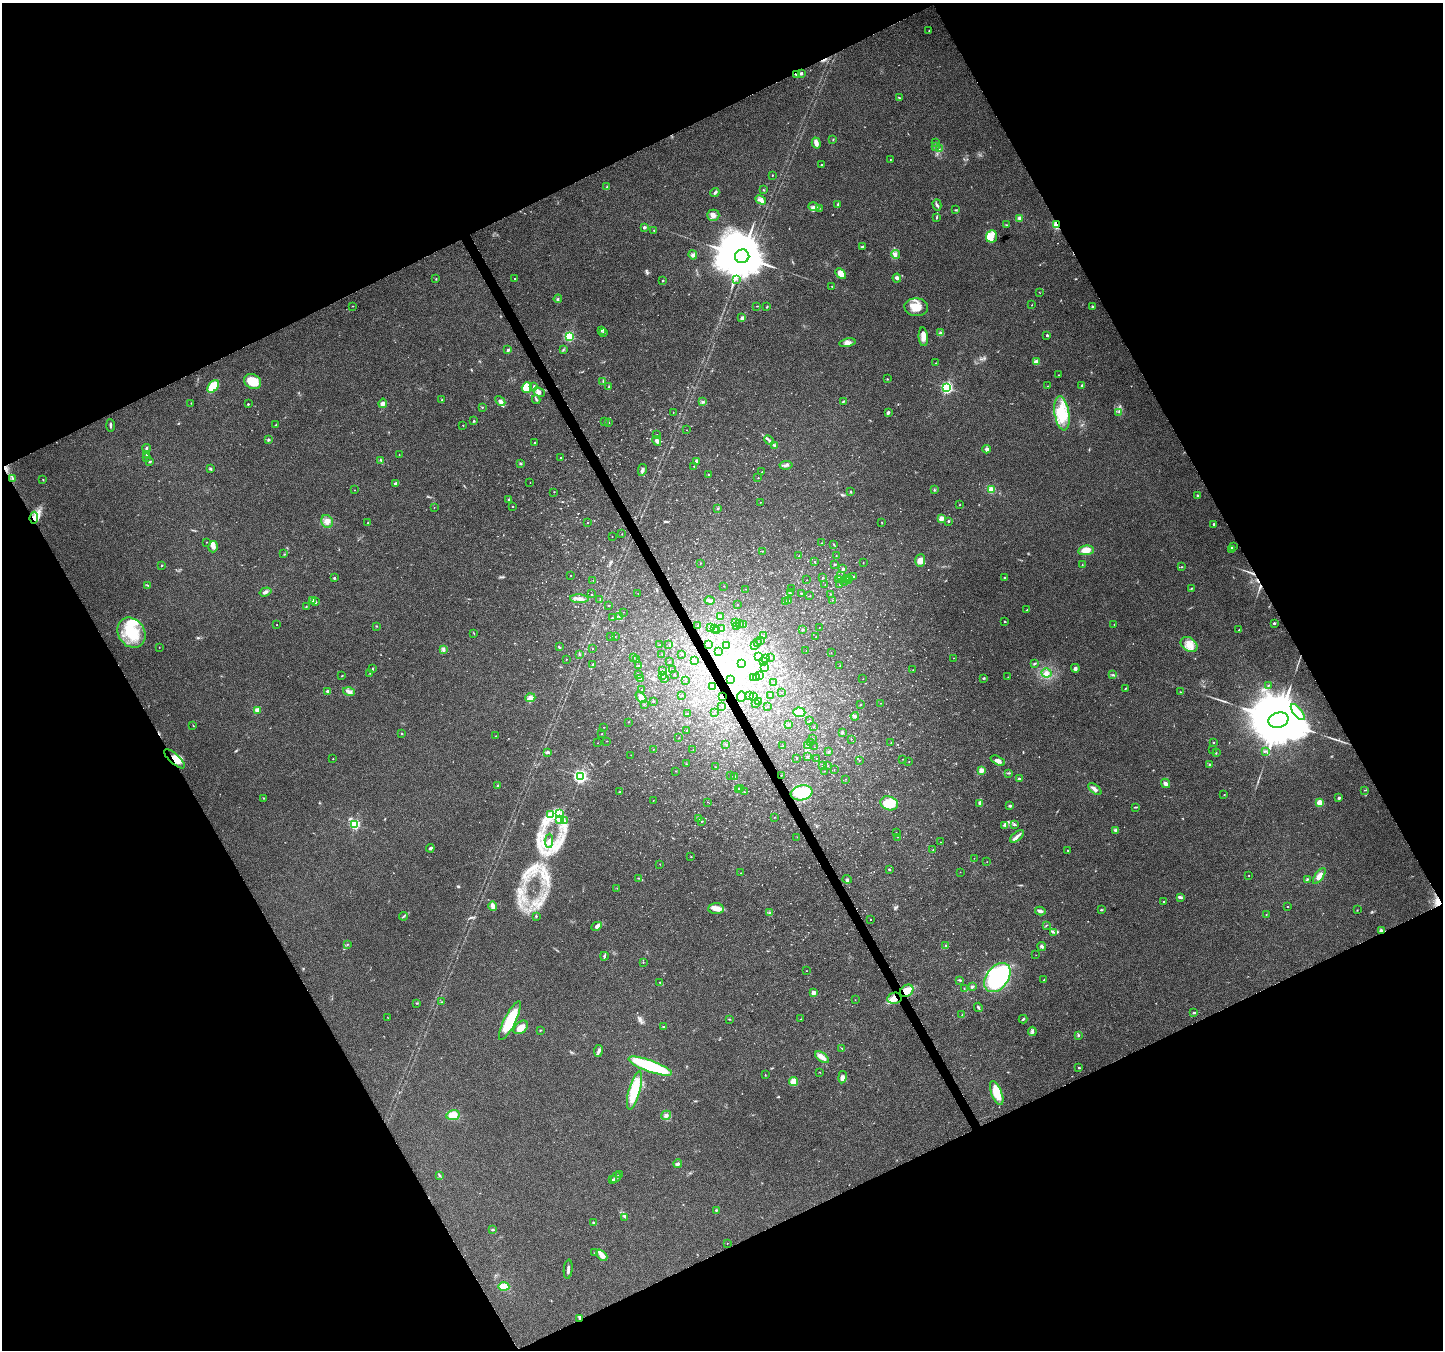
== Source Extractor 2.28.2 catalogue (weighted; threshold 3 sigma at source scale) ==
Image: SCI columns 4-5767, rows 160-5549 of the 5767 x 5649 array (HDU 1 of 3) = the unmasked area's bounding box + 8 px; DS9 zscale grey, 4 x 4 block average (1 PNG px = mean of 4 x 4 image px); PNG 1445 x 1352 px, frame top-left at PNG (2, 3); each listed source drawn as its Kron ellipse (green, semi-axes under 4 px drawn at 4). Shown black and unused: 46% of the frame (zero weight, under 4 of 8 exposures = <1% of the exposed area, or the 3 px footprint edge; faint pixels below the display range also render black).
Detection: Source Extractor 2.28.2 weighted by HDU 2 'WHT'. Background 0.0378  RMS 0.0028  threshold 0.0113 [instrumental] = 3 sigma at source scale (4.09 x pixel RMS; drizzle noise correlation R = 1.36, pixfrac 0.8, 0.0396/0.0396 arcsec/px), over >= 5 px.
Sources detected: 794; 10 too faint to see at this stretch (4 x 4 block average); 19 inside a brighter object's white glare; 9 cosmic-ray / hot-pixel residue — neither listed nor drawn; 12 coinciding with a brighter row at this scale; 24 inside a brighter listed object's ellipse — not listed separately; of the other 720, all 500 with FLUX_AUTO >= 0.399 (the completeness limit of this list) listed and drawn (220 fainter detections not listed), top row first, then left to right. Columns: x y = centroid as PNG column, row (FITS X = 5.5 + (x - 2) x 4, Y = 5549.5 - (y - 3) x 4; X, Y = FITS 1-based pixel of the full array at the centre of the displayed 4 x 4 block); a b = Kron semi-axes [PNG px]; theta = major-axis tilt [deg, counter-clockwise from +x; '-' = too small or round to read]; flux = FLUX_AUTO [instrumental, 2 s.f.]
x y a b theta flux
929 30 2 2 - 0.45
801 73 2 2 - 7.7
797 74 4 3 - 2.4
899 98 3 2 - 0.96
833 140 2 2 - 1
936 142 2 2 - 0.48
816 143 5 3 - 9
935 146 2 2 - 0.65
939 149 2 2 - 0.61
890 160 2 2 - 0.58
821 165 2 2 - 0.72
772 175 2 2 - 1.6
607 187 2 2 - 0.97
763 190 2 2 - 0.75
715 193 5 2 - 2.4
761 200 6 4 -28 6
838 204 3 2 - 1.4
937 205 5 2 - 2.6
814 207 5 4 - 4.9
820 208 2 2 - 0.41
955 210 2 2 - 0.71
713 215 6 5 - 6.5
937 217 3 2 - 1.3
1019 218 3 3 - 3.6
1006 225 2 2 - 0.89
1056 225 3 2 - 65
644 227 2 2 - 7.4
654 230 3 2 - 0.76
992 236 6 5 - 8.9
862 246 4 2 - 1.7
896 254 4 3 - 3.8
693 255 4 3 - 3.2
742 256 7 7 - 10000
841 273 6 4 -45 14
897 278 4 3 - 3.3
436 279 2 2 - 0.74
515 279 2 2 - 0.76
737 279 2 2 - 0.76
663 281 2 2 - 2.6
832 286 2 2 - 0.78
1039 292 2 2 - 0.49
558 299 4 2 - 1.4
1032 305 2 2 - 0.47
353 306 2 2 - 0.56
757 306 2 2 - 0.56
767 307 2 2 - 0.79
916 307 12 9 -4 23
1093 307 2 2 - 8.4
742 318 4 3 - 2.6
602 330 4 3 - 2.4
604 332 3 2 - 2.2
941 333 3 3 - 3.2
1047 335 3 3 - 1.6
569 336 2 2 - 170
923 337 9 4 -85 12
847 343 8 4 10 6.2
563 349 2 2 - 0.59
508 350 2 2 - 7.5
1036 362 2 2 - 30
936 363 2 2 - 0.98
1058 375 2 2 - 0.59
887 379 2 2 - 1
253 381 9 7 -25 29
603 381 3 2 - 1.7
1082 385 3 2 - 1.4
213 386 7 5 49 38
534 386 4 2 - 1.9
609 386 2 2 - 1.3
1047 386 2 2 - 0.48
527 388 5 5 - 25
947 388 2 2 - 250
539 392 6 3 -24 5.9
442 399 2 2 - 0.84
536 400 4 2 - 1.8
500 401 5 4 - 5
843 401 3 2 - 1.4
703 402 3 2 - 0.97
191 403 2 2 - 0.49
383 403 4 4 - 3.7
248 404 2 2 - 2.2
482 407 2 2 - 0.99
673 412 2 2 - 0.45
1119 412 2 2 - 0.52
888 413 3 2 - 4
1062 413 17 7 -81 34
474 421 2 2 - 2.6
604 421 2 2 - 0.46
608 423 2 2 - 0.64
110 425 6 2 -88 2.3
276 425 3 2 - 0.9
463 425 2 2 - 0.5
686 430 2 2 - 0.46
657 435 2 2 - 0.95
268 440 3 2 - 2.2
769 440 5 2 - 3.3
657 441 5 3 - 4.3
535 443 2 2 - 1.2
775 446 2 2 - 7.1
146 448 4 2 - 1.7
987 449 4 4 - 3.7
146 454 3 2 - 0.88
399 455 2 2 - 0.44
147 458 2 2 - 0.53
560 458 2 2 - 0.54
381 460 3 2 - 1.4
696 461 3 3 - 2
150 462 3 2 - 1.3
520 463 3 3 - 1.6
786 465 6 2 8 3.5
694 466 2 2 - 0.91
210 468 4 2 - 1.7
642 470 6 3 78 3.7
762 472 2 2 - 0.87
708 475 2 2 - 0.96
13 478 2 2 - 0.68
758 478 2 2 - 1.1
43 479 2 2 - 0.74
395 483 2 2 - 1.1
530 483 2 2 - 0.57
354 490 2 2 - 0.57
934 490 3 2 - 1.3
991 490 4 4 - 12
554 492 2 2 - 0.85
850 492 2 2 - 1.1
1198 496 3 2 - 1.9
509 499 3 3 - 1.8
760 502 2 2 - 0.63
960 505 2 2 - 0.63
513 506 2 2 - 0.8
434 507 2 2 - 0.43
718 508 2 2 - 1.1
34 518 6 3 84 7.4
941 518 4 3 - 7.3
327 521 7 5 -62 8.3
949 521 2 2 - 1.6
881 522 2 2 - 0.6
368 523 2 2 - 1.6
587 523 2 2 - 0.89
1213 524 2 2 - 2.6
622 534 2 2 - 0.46
612 537 2 2 - 0.56
206 542 2 2 - 0.81
822 543 2 2 - 0.88
833 544 2 2 - 1.1
1233 546 2 2 - 1
213 547 6 5 - 5.8
1086 550 8 4 9 14
1232 550 2 2 - 0.97
762 551 2 2 - 0.82
284 554 2 2 - 0.66
836 555 2 2 - 0.42
799 556 2 2 - 0.55
920 561 6 5 - 9.6
814 562 2 2 - 0.47
863 563 2 2 - 0.53
700 564 2 2 - 0.61
835 564 2 2 - 2.6
161 565 2 2 - 1.6
1082 565 2 2 - 0.78
1182 567 2 2 - 0.77
843 569 2 2 - 4
571 575 2 2 - 0.53
840 576 2 2 - 0.74
853 576 2 2 - 2.4
334 578 2 2 - 4.3
823 578 2 2 - 3
848 578 2 2 - 1.2
1004 578 2 2 - 4.6
838 579 2 2 - 0.73
846 579 2 2 - 8.1
593 580 2 2 - 0.63
807 580 2 2 - 0.4
849 581 2 2 - 1.7
845 583 2 2 - 0.48
840 584 2 2 - 0.76
147 585 2 2 - 1.1
825 585 2 2 - 0.66
724 586 2 2 - 0.49
792 588 2 2 - 0.43
1192 588 2 2 - 0.85
746 589 2 2 - 0.41
265 592 6 3 18 3.6
790 593 2 2 - 1.6
801 593 2 2 - 1.9
592 594 2 2 - 0.45
638 594 2 2 - 0.5
831 594 2 2 - 0.42
810 596 2 2 - 0.43
579 599 9 3 -3 6.8
600 600 2 2 - 0.48
710 600 5 2 - 3
832 600 2 2 - 0.57
312 601 3 2 - 2.8
789 601 3 2 - 0.81
316 602 2 2 - 0.64
786 602 2 2 - 0.97
737 604 2 2 - 0.54
608 605 2 2 - 1
306 607 2 2 - 0.75
1027 610 2 2 - 0.5
623 612 2 2 - 0.48
619 616 2 2 - 0.61
721 616 3 2 - 1.8
612 618 2 2 - 1
1005 621 2 2 - 1
735 623 2 2 - 0.49
739 623 2 2 - 1.3
1274 623 2 2 - 3.8
743 624 2 2 - 2.3
1114 624 2 2 - 0.47
277 625 2 2 - 0.59
376 626 2 2 - 0.63
698 626 2 2 - 0.61
736 626 2 2 - 0.93
710 627 2 2 - 1.4
819 627 2 2 - 0.42
714 629 2 2 - 0.82
721 629 2 2 - 0.54
717 630 2 2 - 0.68
802 630 3 2 - 1.7
1239 630 2 2 - 0.58
131 633 16 13 -56 53
474 633 2 2 - 0.71
763 635 2 2 - 0.51
611 636 2 2 - 0.87
615 637 2 2 - 0.4
816 637 2 2 - 0.91
761 641 2 2 - 0.46
758 642 2 2 - 0.48
669 644 2 2 - 0.71
708 644 2 2 - 0.97
1189 644 9 6 -35 14
660 645 2 2 - 1
754 645 2 2 - 0.54
727 646 2 2 - 3.2
159 647 2 2 - 0.45
559 647 3 2 - 1.3
592 648 2 2 - 0.51
444 650 3 2 - 2.2
806 651 2 2 - 0.48
719 652 2 2 - 0.45
831 653 2 2 - 0.45
662 654 2 2 - 0.79
579 655 2 2 - 0.47
682 655 2 2 - 1.1
758 656 3 2 - 0.84
770 657 2 2 - 0.42
634 658 2 2 - 0.52
954 658 2 2 - 0.47
566 659 2 2 - 0.69
765 659 2 2 - 0.42
637 660 2 2 - 0.48
695 661 2 2 - 1.5
669 662 2 2 - 0.72
764 662 2 2 - 0.43
1035 663 3 2 - 1.7
741 664 2 2 - 11
593 665 3 2 - 2.5
639 666 4 2 - 2.1
840 666 2 2 - 0.67
765 668 2 2 - 0.77
1075 668 4 3 - 3.4
373 669 3 2 - 0.9
673 670 2 2 - 0.85
913 670 2 2 - 0.67
662 671 2 2 - 4.5
370 673 2 2 - 0.52
1046 673 5 4 - 5.5
674 674 2 2 - 0.46
639 675 2 2 - 0.44
760 675 2 2 - 0.62
1113 675 3 2 - 1.9
342 676 3 2 - 0.86
662 676 2 2 - 1.8
754 677 2 2 - 0.95
1008 677 2 2 - 0.51
640 678 2 2 - 4.7
756 678 2 2 - 0.44
984 678 2 2 - 0.99
665 679 2 2 - 0.87
863 679 2 2 - 0.58
686 680 2 2 - 0.44
730 680 2 2 - 0.77
773 683 2 2 - 0.56
1268 685 2 2 - 0.6
713 687 2 2 - 1.3
642 689 2 2 - 0.69
1125 689 2 2 - 1.1
327 691 3 3 - 2.1
349 692 6 3 -16 4.5
782 692 2 2 - 0.54
1180 692 2 2 - 0.7
682 695 2 2 - 0.44
770 695 2 2 - 0.7
750 696 3 2 - 1.1
641 697 6 4 -49 6
722 697 2 2 - 1.1
741 697 5 4 - 4
753 697 2 2 - 0.61
530 698 5 4 - 7.4
654 701 2 2 - 0.8
759 702 2 2 - 0.5
755 703 2 2 - 0.42
881 703 2 2 - 0.61
644 704 2 2 - 0.71
861 704 2 2 - 0.53
722 706 2 2 - 0.54
767 707 2 2 - 0.57
257 710 3 3 - 5.3
799 712 6 5 - 21
1298 712 10 4 -51 8.9
687 713 2 2 - 0.82
714 713 2 2 - 0.54
855 716 4 3 - 3.2
1278 720 10 7 15 20000
809 721 2 2 - 3.9
629 722 2 2 - 0.73
193 725 2 2 - 0.62
788 725 2 2 - 0.99
604 727 2 2 - 0.59
814 727 2 2 - 0.48
687 730 2 2 - 0.61
842 732 3 2 - 1.8
402 733 2 2 - 2.6
602 734 2 2 - 0.98
496 736 2 2 - 0.51
679 738 2 2 - 0.44
812 738 2 2 - 0.72
851 739 2 2 - 0.57
607 741 2 2 - 0.91
1213 742 2 2 - 1.2
598 743 2 2 - 0.47
811 743 2 2 - 1.7
891 743 2 2 - 0.52
726 744 2 2 - 0.75
807 745 2 2 - 1.3
783 746 2 2 - 0.78
815 747 2 2 - 0.57
653 749 2 2 - 0.44
693 750 2 2 - 0.56
1213 750 2 2 - 0.7
1265 751 3 2 - 0.77
547 752 4 2 - 4.1
828 752 2 2 - 1.5
1216 753 2 2 - 0.6
631 755 2 2 - 0.4
808 756 2 2 - 0.83
816 758 2 2 - 0.41
174 759 13 5 -41 20
333 759 2 2 - 0.94
796 759 2 2 - 0.48
902 759 2 2 - 0.6
859 760 2 2 - 0.65
998 761 8 3 -26 6.9
909 762 2 2 - 0.57
686 764 2 2 - 0.6
1209 764 2 2 - 1.1
823 765 2 2 - 0.52
827 766 2 2 - 0.64
715 767 2 2 - 0.41
834 770 2 2 - 0.4
981 770 4 3 - 6.6
676 771 2 2 - 0.73
825 771 2 2 - 0.43
1009 773 4 2 - 1.6
781 775 2 2 - 0.86
580 776 3 2 - 410
731 776 2 2 - 0.86
735 777 2 2 - 1
846 779 2 2 - 0.49
1019 779 3 2 - 2.8
1165 783 5 3 - 6.5
498 786 3 2 - 1
740 789 2 2 - 0.68
1095 789 8 3 -39 5.3
738 790 2 2 - 5.9
1364 790 2 2 - 0.64
619 792 4 2 - 1.3
744 792 2 2 - 0.55
802 793 11 7 10 69
1224 795 2 2 - 0.51
263 798 2 2 - 0.54
1339 798 2 2 - 8.6
653 801 2 2 - 0.4
707 802 2 2 - 0.47
1319 802 2 2 - 42
889 803 9 7 -18 38
979 803 3 3 - 2.7
1010 806 3 2 - 2.3
1135 807 4 2 - 1.4
559 813 2 2 - 0.83
550 814 4 3 - 4
775 817 2 2 - 0.8
699 818 2 2 - 0.77
560 819 3 2 - 1.5
564 821 2 2 - 1.5
702 822 2 2 - 0.54
355 824 2 2 - 170
1014 824 3 2 - 1.6
1005 825 3 3 - 2.2
1116 830 4 2 - 2.1
896 832 2 2 - 0.53
1017 836 8 3 40 6.5
797 837 2 2 - 0.78
898 837 2 2 - 0.53
549 841 7 2 87 2.5
941 842 2 2 - 0.72
430 848 4 3 - 3
933 850 2 2 - 1.3
1068 850 2 2 - 0.75
691 857 2 2 - 0.57
974 858 2 2 - 0.4
987 862 2 2 - 0.49
660 864 2 2 - 0.45
889 869 2 2 - 1.3
960 872 2 2 - 0.41
741 873 2 2 - 0.5
1249 876 2 2 - 0.52
1319 876 9 4 56 9.1
639 878 3 2 - 0.72
847 879 4 2 - 1.1
1307 879 3 2 - 1.6
617 888 2 2 - 0.49
1180 897 3 2 - 3.8
1163 902 2 2 - 1.3
493 906 5 3 - 8.4
1288 907 2 2 - 0.83
716 908 7 5 3 10
1101 910 4 2 - 0.92
1357 910 2 2 - 0.64
1040 911 5 2 - 5.1
770 913 2 2 - 0.66
1266 915 3 2 - 0.5
403 916 4 2 - 1.1
536 916 3 2 - 1.5
870 920 2 2 - 0.67
1046 925 3 2 - 1.1
597 926 5 3 - 6.8
1381 931 2 2 - 13
1053 932 3 2 - 1.5
347 944 2 2 - 0.8
946 946 3 2 - 0.96
1042 947 4 2 - 3
1036 955 2 2 - 0.43
604 956 4 2 - 2.1
643 962 2 2 - 0.65
806 971 2 2 - 0.47
997 977 16 11 53 170
960 980 4 2 - 1.6
1044 980 2 2 - 0.41
660 982 2 2 - 0.68
972 987 4 2 - 2.2
964 988 2 2 - 0.43
907 991 7 5 36 19
813 993 2 2 - 22
894 998 7 5 11 12
855 1000 2 2 - 0.44
442 1002 3 2 - 1.1
417 1003 2 2 - 0.89
978 1007 5 2 - 2.2
1194 1012 3 2 - 1.8
962 1015 2 2 - 0.64
387 1017 2 2 - 0.53
729 1019 3 2 - 0.7
800 1019 2 2 - 0.46
1023 1019 4 2 - 1.9
510 1021 21 6 64 70
521 1027 8 5 41 15
663 1027 3 2 - 0.97
540 1030 2 2 - 0.47
1032 1031 4 3 - 3
1078 1035 3 2 - 1.8
842 1048 2 2 - 0.71
598 1051 6 2 82 3.1
822 1057 8 3 -36 13
650 1066 23 5 -20 110
1079 1068 2 2 - 1.3
819 1072 2 2 - 0.62
765 1075 2 2 - 0.69
842 1077 6 4 80 5.9
794 1082 4 4 - 17
635 1090 19 5 74 48
997 1093 13 5 -69 30
453 1115 7 5 12 17
666 1115 5 3 - 4.3
678 1164 4 3 - 3.8
620 1174 2 2 - 0.65
440 1175 4 2 - 1.8
616 1177 6 2 57 2.6
612 1180 2 2 - 1
716 1210 2 2 - 0.77
625 1217 2 2 - 0.59
593 1222 3 2 - 1.8
493 1230 3 2 - 1.7
727 1243 2 2 - 0.66
595 1253 2 2 - 0.65
602 1255 6 4 -45 9.8
568 1269 9 2 84 4.1
504 1286 5 3 - 30
580 1318 3 2 - 2.8
Overlapping masked pixels (flux is a lower limit): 8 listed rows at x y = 1056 225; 34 518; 722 697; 174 759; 781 775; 1381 931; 894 998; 580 1318
Diffuse or blended objects may show on this block-average render without a row.